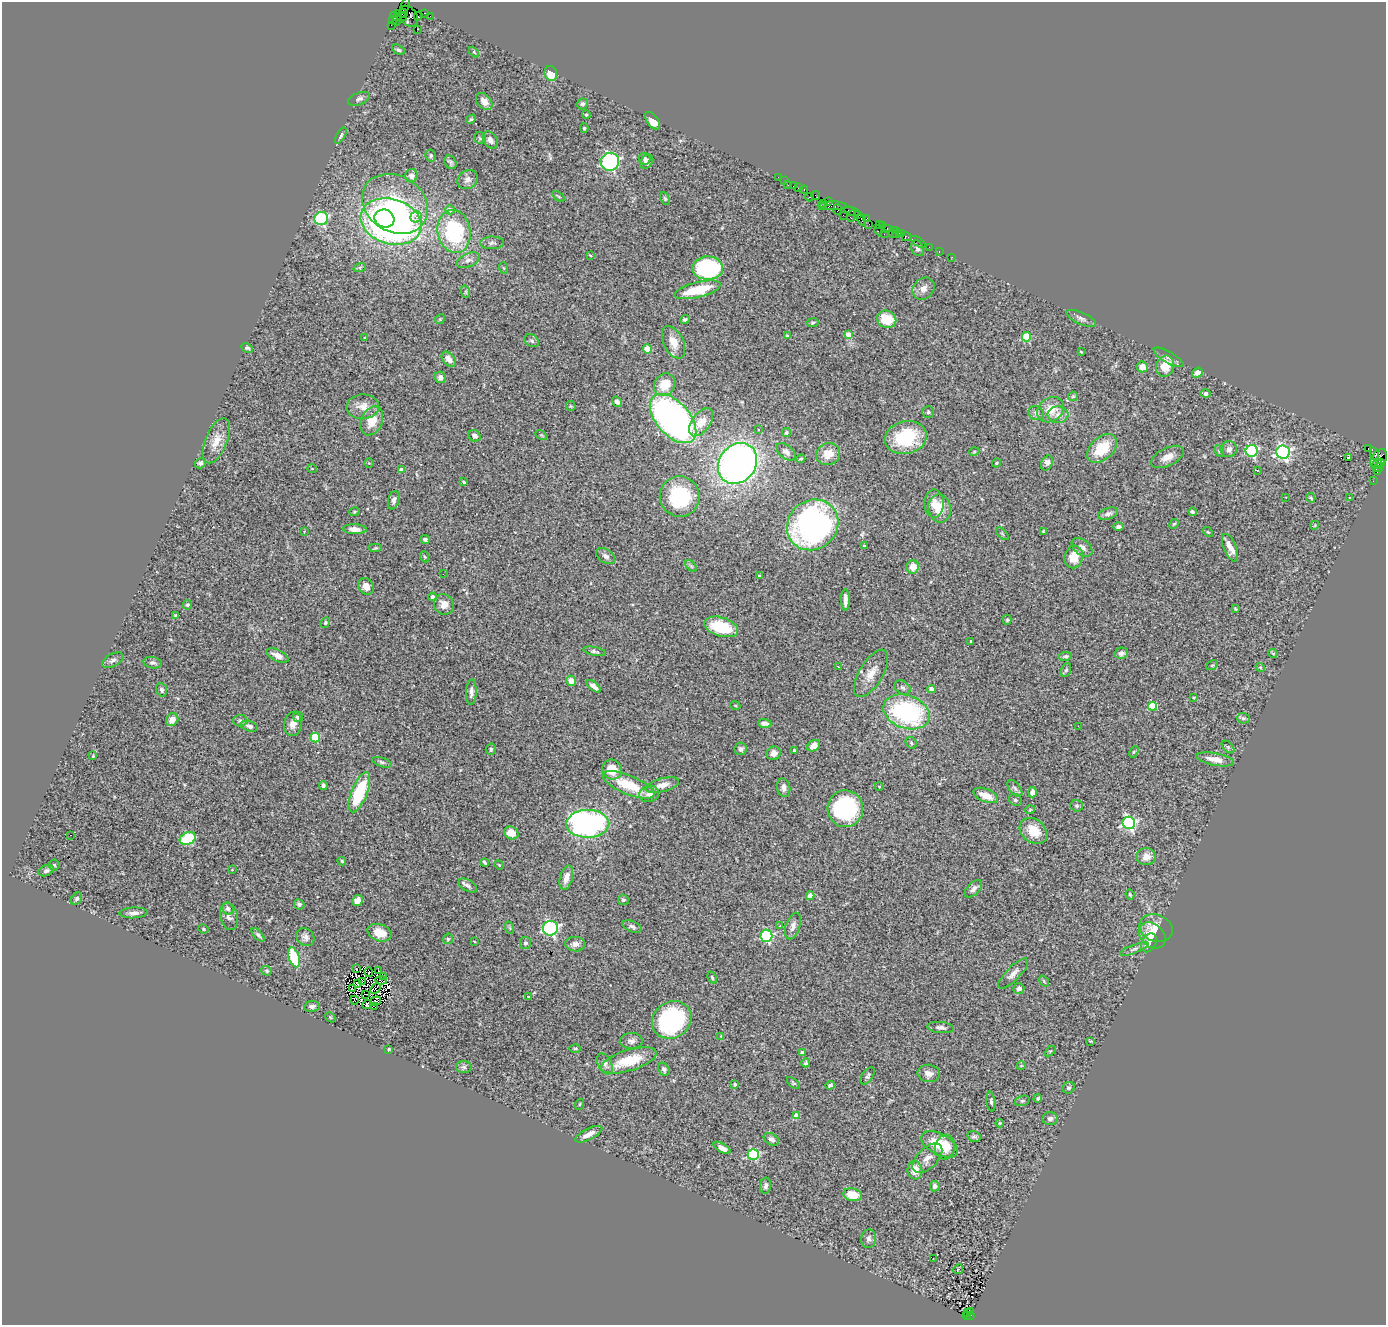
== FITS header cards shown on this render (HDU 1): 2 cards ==
NAXIS1  =                 1384
NAXIS2  =                 1323

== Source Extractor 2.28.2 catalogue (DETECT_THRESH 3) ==
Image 1384 x 1323 px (HDU 1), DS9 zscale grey, 1 PNG px = 1 image px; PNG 1388 x 1327 px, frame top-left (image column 1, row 1323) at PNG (2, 2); each listed source drawn as its Kron ellipse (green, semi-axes under 4 px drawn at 4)
Background 1.37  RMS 0.078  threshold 0.235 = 3 sigma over >= 5 px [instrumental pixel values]
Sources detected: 374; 8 with non-positive FLUX_AUTO (blend fragments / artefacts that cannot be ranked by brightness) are neither listed nor drawn; the other 366 listed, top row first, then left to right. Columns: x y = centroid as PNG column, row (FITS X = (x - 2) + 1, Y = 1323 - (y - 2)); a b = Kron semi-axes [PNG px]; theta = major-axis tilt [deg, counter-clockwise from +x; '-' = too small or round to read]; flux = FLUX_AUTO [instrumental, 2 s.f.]
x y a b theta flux
405 5 8 2 67 35
403 13 4 3 - 95
425 13 4 3 - 56
398 14 3 3 - 28
409 16 11 8 -55 380
418 16 5 2 - 20
430 16 2 2 - 13
396 17 6 3 -31 61
402 17 5 3 - 110
393 20 4 2 - 71
397 20 6 3 59 120
391 25 3 2 - 42
418 29 3 2 - 17
398 50 7 4 -31 11
474 52 6 3 -46 5.8
551 74 7 6 - 86
359 99 11 6 20 16
484 101 10 6 -47 32
582 104 5 5 - 13
586 115 4 4 - 5.6
471 119 5 4 - 7
653 121 10 5 -52 54
584 128 4 4 - 6.8
341 136 9 4 59 11
480 138 6 5 - 7.7
490 140 9 6 -56 26
431 155 6 5 - 8.6
645 159 6 5 - 20
450 162 7 5 -54 11
610 162 9 9 - 850
647 162 8 6 53 29
411 176 6 6 - 25
778 177 2 2 - 17
467 180 11 9 38 26
784 180 3 3 - 25
788 185 4 2 - 71
794 186 3 2 - 31
799 187 3 2 - 31
804 190 4 2 - 49
816 195 4 3 - 7.6
559 196 7 3 -35 5.7
810 197 4 2 - 69
665 199 6 4 -62 7.3
828 202 3 3 - 61
824 203 2 2 - 8.1
395 204 35 28 -32 580
821 205 2 2 - 12
833 206 14 4 -1 300
450 210 4 4 - 26
837 210 5 4 - 190
852 211 8 2 -17 210
857 214 2 2 - 8.8
843 215 2 2 - 31
852 216 6 4 71 310
416 217 6 5 - 74
866 218 4 3 - 36
321 219 7 6 - 480
384 219 10 8 -26 620
862 220 6 2 -72 59
391 222 31 22 -17 2400
869 224 2 2 - 13
879 224 3 3 - 13
883 226 3 2 - 22
887 229 3 2 - 42
878 230 5 4 - 79
454 231 21 16 -79 450
895 231 3 3 - 50
884 234 2 2 - 110
892 234 3 2 - 95
897 234 5 3 - 70
902 234 3 2 - 44
906 237 5 3 - 24
918 242 9 3 -34 50
492 243 12 6 0 16
929 247 2 2 - 19
917 248 8 6 -61 15
939 252 3 2 - 23
590 255 3 2 - 4.1
952 257 2 2 - 30
468 260 12 6 24 27
360 267 6 4 18 8
504 268 6 3 -70 5.7
708 268 15 11 1 690
924 289 12 10 46 36
697 290 24 7 14 230
466 292 6 4 -72 7.7
1081 318 16 6 -25 20
440 319 5 4 - 5.8
685 319 4 4 - 10
887 319 10 8 -22 120
813 323 6 4 9 7.4
848 334 4 4 - 56
787 336 3 3 - 8.7
1026 337 4 4 - 180
364 338 3 2 - 5.6
532 341 8 6 -36 13
673 342 17 10 -64 72
247 348 6 4 -26 10
647 349 4 4 - 120
1081 352 3 2 - 4.3
1169 357 17 5 -30 23
449 359 9 5 -49 44
1165 366 11 9 72 97
1142 367 5 5 - 43
1197 373 6 4 37 22
440 377 6 5 - 18
665 385 12 10 55 130
1206 393 5 4 - 22
1073 396 5 4 - 6.8
617 402 5 4 - 17
571 406 5 4 - 5.7
363 407 16 12 2 59
1051 409 14 11 39 93
928 412 6 6 - 9.7
1036 413 8 7 - 17
1058 415 10 8 4 35
673 419 29 16 -48 2600
372 421 15 10 66 91
701 422 16 9 53 87
758 429 3 3 - 13
786 432 4 4 - 7.6
541 435 6 4 -33 6
475 436 6 5 - 20
906 438 21 16 13 290
216 441 24 11 67 76
1368 448 4 3 - 280
1102 449 17 11 43 170
1229 449 8 8 - 25
1219 451 6 4 -68 7.2
1252 451 6 6 - 610
786 452 11 6 -40 24
974 452 5 3 - 5.2
1283 452 7 6 - 1100
828 454 12 11 - 75
1375 454 7 3 -71 100
1168 457 18 9 26 50
1348 457 3 2 - 5.9
801 459 4 3 - 6.1
1378 459 10 7 50 320
200 463 5 5 - 13
369 463 5 4 - 5.2
737 463 22 18 53 2800
997 463 4 3 - 5.9
1047 463 8 5 63 34
1373 463 2 2 - 19
1381 463 4 3 - 110
1377 464 5 3 - 74
1378 468 5 3 - 66
312 469 5 3 - 3.7
401 470 4 3 - 30
1257 470 3 2 - 8.1
1377 472 3 3 - 35
1373 481 2 2 - 17
464 482 3 3 - 8.4
680 497 20 20 - 370
1286 497 3 2 - 5.4
1311 498 5 4 - 8.8
1349 498 2 2 - 4.8
394 500 9 5 75 18
934 504 14 9 90 46
940 509 14 11 -80 110
354 512 5 3 - 5.5
1192 512 4 4 - 10
1108 514 10 5 18 18
1174 524 5 4 - 6.8
813 525 27 24 41 1600
1315 525 4 3 - 4.9
1119 527 5 4 - 15
355 529 12 5 -2 33
304 531 3 2 - 4.3
1043 531 3 2 - 5
1208 532 6 3 -43 5.1
1002 534 8 3 -45 5.8
425 539 4 4 - 17
864 546 3 3 - 7.2
1082 547 11 7 -38 28
376 548 7 3 0 5.8
1230 548 15 6 -68 47
606 556 10 6 -34 20
425 557 5 4 - 6.4
1074 557 11 9 77 87
691 566 7 4 -45 8.3
913 567 6 6 - 56
443 574 2 2 - 3.8
759 576 3 3 - 7.1
366 586 9 7 -55 38
433 597 4 4 - 31
845 600 10 3 -90 30
444 604 10 10 - 45
187 605 5 4 - 8.8
1235 609 3 3 - 5
176 615 4 4 - 7.6
1007 620 5 4 - 7.4
325 623 5 4 - 8.4
721 627 17 9 -16 210
971 641 3 3 - 6.8
595 651 11 4 -12 13
1121 653 7 5 14 27
1273 653 5 3 - 5
277 655 12 5 -24 36
1066 656 7 4 8 10
113 660 11 6 29 18
153 663 9 5 -10 13
1212 665 6 4 28 6.8
838 667 3 2 - 3.9
1260 667 5 3 - 4.9
1066 670 7 5 68 10
871 673 27 11 59 78
571 681 5 5 - 64
594 686 8 4 -41 29
903 688 9 6 -31 16
932 689 4 4 - 39
161 690 7 5 -68 13
471 692 12 5 87 23
1194 697 4 2 - 4.1
735 705 5 3 - 5
1153 706 4 4 - 240
906 712 24 16 -19 750
298 717 5 5 - 15
1243 718 6 5 - 9.3
172 720 7 6 - 38
240 721 7 6 - 11
765 723 7 4 -4 20
293 724 12 8 80 37
249 726 9 5 -17 16
1078 726 2 2 - 3.3
315 737 5 5 - 220
911 743 6 5 - 10
814 746 7 5 38 29
1228 747 7 4 -45 9.7
491 749 6 5 - 9.4
741 749 6 6 - 15
794 750 4 3 - 10
1134 752 6 4 59 6.2
774 753 7 6 - 31
93 756 3 3 - 5.4
1215 759 19 6 -11 57
382 762 10 4 -18 11
612 770 10 9 - 96
323 785 4 4 - 12
628 785 28 9 -23 200
662 785 17 6 15 48
879 786 4 3 - 4
784 788 9 6 -78 27
1015 788 10 5 -52 16
359 792 21 8 68 330
1033 792 5 4 - 22
649 794 10 8 15 35
986 795 13 6 -23 73
1015 800 7 5 -33 11
1077 806 6 5 - 10
845 809 18 18 - 570
1030 810 5 3 - 4.7
1129 823 6 6 - 1000
588 824 21 14 1 1400
1033 831 15 11 -38 120
511 833 7 6 - 61
70 835 3 2 - 35
188 838 8 6 23 270
1146 857 9 8 - 44
342 861 4 4 - 5.9
485 863 4 3 - 8.2
54 865 5 5 - 7.8
499 865 5 4 - 4.9
232 870 3 2 - 3.7
46 871 8 5 20 16
566 878 12 6 74 42
468 885 10 5 -31 16
973 889 11 6 45 23
1130 894 5 3 - 6.1
810 896 4 4 - 58
77 899 7 5 57 12
623 900 5 5 - 9.6
357 901 5 5 - 48
299 904 5 5 - 10
228 909 6 5 - 18
134 913 14 5 2 25
229 916 14 8 -76 25
780 926 3 2 - 6.3
793 926 14 7 72 28
632 927 10 5 -21 16
510 928 6 4 -71 6.3
550 928 7 7 - 870
1156 928 17 13 -22 84
203 929 5 3 - 7.2
380 933 12 8 -19 80
258 935 8 4 -48 12
1152 935 15 11 -43 56
766 936 6 6 - 440
305 937 10 8 -46 26
448 939 5 4 - 8
474 941 3 2 - 3.2
525 943 6 5 - 14
1149 943 10 7 62 43
575 944 10 7 -2 28
1134 949 15 4 21 17
294 957 10 5 -71 240
356 968 3 2 - 12
378 970 2 2 - 2.8
267 971 5 4 - 8.9
369 972 4 2 - 4.9
1013 974 20 7 45 36
384 976 4 2 - 2.5
712 977 6 4 -64 6.7
381 980 6 2 -8 2.5
362 981 4 2 - 1.6
1044 981 6 3 -54 5.8
357 983 4 2 - 2.5
352 989 3 2 - 2.8
375 989 6 2 46 3
1019 989 5 5 - 22
366 994 3 2 - 4.4
528 996 3 2 - 3.7
355 1000 4 2 - 5.6
376 1001 5 2 - 2.1
367 1004 5 3 - 3.9
312 1006 8 5 6 19
375 1007 3 2 - 2.8
330 1017 6 4 -44 6.4
672 1020 20 18 35 680
941 1027 13 5 -6 21
721 1036 3 3 - 4.5
631 1041 11 8 1 20
1091 1041 4 2 - 5.6
575 1048 6 4 1 6.2
389 1049 3 3 - 5.2
1050 1051 6 4 43 7.2
802 1052 4 3 - 23
629 1060 29 10 17 200
806 1063 4 4 - 7.8
605 1064 11 7 -63 22
1021 1066 4 3 - 3.6
464 1067 7 6 - 13
664 1069 7 5 -59 15
929 1073 11 8 -9 34
868 1076 10 5 56 12
793 1083 7 4 -39 7.3
735 1084 3 3 - 9.2
830 1085 5 3 - 9.8
1069 1088 6 5 - 11
1038 1099 4 3 - 7.8
991 1101 10 4 -82 11
1022 1101 7 5 17 9.2
580 1104 5 3 - 4.8
797 1116 4 4 - 87
1050 1119 7 6 - 17
1000 1123 4 4 - 4.8
589 1134 15 5 26 40
974 1137 7 5 -13 12
771 1139 8 5 -30 18
940 1144 20 10 -28 180
945 1147 12 9 75 100
722 1148 9 4 -31 29
753 1154 5 5 - 480
927 1158 18 10 44 49
915 1170 9 7 -82 71
766 1186 8 5 86 16
935 1186 5 5 - 19
853 1195 9 6 -10 110
869 1239 9 7 85 19
933 1258 2 2 - 20
958 1269 5 4 - 6
971 1311 2 2 - 61
967 1312 4 2 - 47
970 1315 4 2 - 100
967 1316 4 2 - 110
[8 non-positive-flux detections neither listed nor drawn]